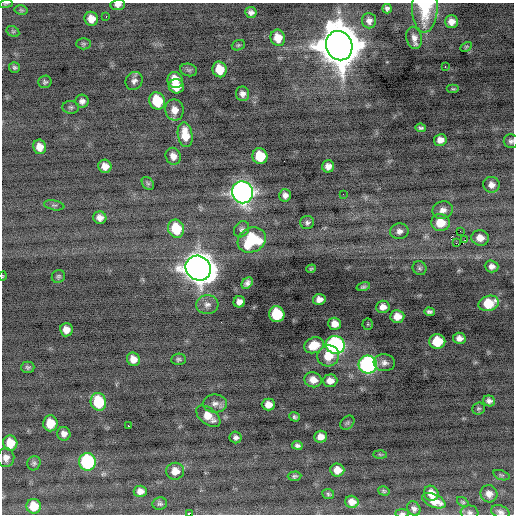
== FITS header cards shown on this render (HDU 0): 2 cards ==
NAXIS1  =                  512 / Axis length
NAXIS2  =                  512 / Axis length

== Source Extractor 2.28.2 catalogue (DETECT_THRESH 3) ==
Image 512 x 512 px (HDU 0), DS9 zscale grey, 1 PNG px = 1 image px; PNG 516 x 516 px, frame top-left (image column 1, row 512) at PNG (2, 3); each listed source drawn as its Kron ellipse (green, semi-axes under 4 px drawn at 4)
Background -0.44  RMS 0.81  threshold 2.42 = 3 sigma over >= 5 px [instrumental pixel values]
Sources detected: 128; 1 with non-positive FLUX_AUTO (blend fragments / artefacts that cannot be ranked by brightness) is neither listed nor drawn; the other 127 listed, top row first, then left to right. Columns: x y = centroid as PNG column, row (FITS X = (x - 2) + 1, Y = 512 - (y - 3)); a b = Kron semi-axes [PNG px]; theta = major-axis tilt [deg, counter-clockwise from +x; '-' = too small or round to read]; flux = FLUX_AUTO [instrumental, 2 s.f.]
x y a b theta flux
6 4 7 3 9 58
118 5 7 5 4 220
425 8 25 12 88 2600
387 9 5 4 - 150
21 10 6 5 - 74
251 12 6 5 - 200
106 16 3 2 - 110
91 19 7 6 - 520
369 21 7 7 - 250
451 22 6 6 - 370
13 31 7 5 -29 87
278 38 8 7 - 730
414 38 11 7 -78 330
83 44 7 5 -1 110
238 45 7 5 20 90
339 46 15 13 -68 220000
466 47 6 4 30 75
14 67 5 5 - 110
445 67 3 2 - 75
219 69 8 7 - 960
189 70 8 6 -15 130
175 80 8 7 - 940
134 81 9 8 - 240
45 82 6 6 - 110
176 86 7 7 - 1000
453 89 6 4 0 75
242 94 7 6 - 230
82 101 6 6 - 220
157 101 9 7 -64 1900
71 107 8 6 -4 130
174 110 10 9 - 490
421 128 5 3 - 110
185 135 12 7 -82 950
440 140 6 6 - 330
511 141 7 7 - 150
39 147 7 6 - 570
173 156 8 7 - 350
260 156 8 7 - 1800
105 166 7 6 - 440
328 166 6 6 - 330
148 183 7 5 -52 100
491 185 8 8 - 320
242 192 11 10 - 30000
343 194 2 2 - 150
285 195 6 6 - 250
54 205 10 5 -10 130
443 210 10 8 20 340
100 218 6 6 - 310
307 223 7 6 - 140
440 223 9 8 - 1100
176 229 9 8 - 1800
242 229 9 7 52 160
399 231 9 8 - 260
460 231 2 2 - 83
480 238 9 7 -9 560
252 240 15 12 28 3200
465 240 3 2 - 39
456 242 2 2 - 32
492 266 7 6 - 260
198 268 13 12 - 80000
420 268 7 6 - 110
311 269 5 3 - 71
3 276 4 3 - 40
58 276 7 6 - 110
247 283 6 4 48 200
363 287 7 4 15 120
319 299 6 5 - 330
239 302 6 5 - 290
489 303 10 7 17 1700
207 305 11 9 3 310
383 307 7 6 - 360
429 312 5 4 - 140
277 314 8 7 - 2700
397 316 7 6 - 560
334 324 6 6 - 480
368 324 5 5 - 68
66 330 6 6 - 460
459 338 6 5 - 280
437 341 8 7 - 1700
314 345 10 7 21 1100
335 345 9 9 - 12000
328 356 11 10 - 1000
133 359 7 6 - 440
178 359 7 5 4 110
384 363 10 8 -6 270
368 364 9 9 - 13000
28 367 7 5 1 110
313 380 9 7 -15 510
330 381 7 6 - 420
489 401 6 5 - 220
98 402 9 7 -72 2700
215 404 12 9 2 330
268 405 7 6 - 500
478 408 6 6 - 100
208 416 14 8 -38 740
294 417 5 4 - 100
50 423 8 7 - 1000
347 423 8 6 45 110
128 425 3 2 - 160
64 434 7 6 - 270
235 437 6 5 - 170
320 437 6 6 - 380
10 443 8 7 - 1000
297 445 5 4 - 140
380 454 6 4 -2 74
6 458 9 8 - 340
87 462 9 8 - 6000
34 463 7 6 - 120
337 470 7 6 - 550
175 471 9 8 - 550
501 475 8 4 -18 87
294 476 7 4 5 100
140 491 6 5 - 310
384 491 6 4 -16 77
431 493 8 7 - 550
328 494 6 5 - 86
489 494 9 8 - 350
434 501 12 6 -23 750
352 502 7 6 - 400
463 502 6 4 -36 72
160 504 7 6 - 120
34 506 7 7 - 980
414 509 7 6 - 180
470 512 9 7 -6 160
500 512 9 6 -24 190
402 513 7 4 0 110
189 514 4 2 - 920
At the frame edge (FLAGS 8, measured only in part): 9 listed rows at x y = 6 4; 118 5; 425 8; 511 141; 3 276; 470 512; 500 512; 402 513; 189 514
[1 non-positive-flux detection neither listed nor drawn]